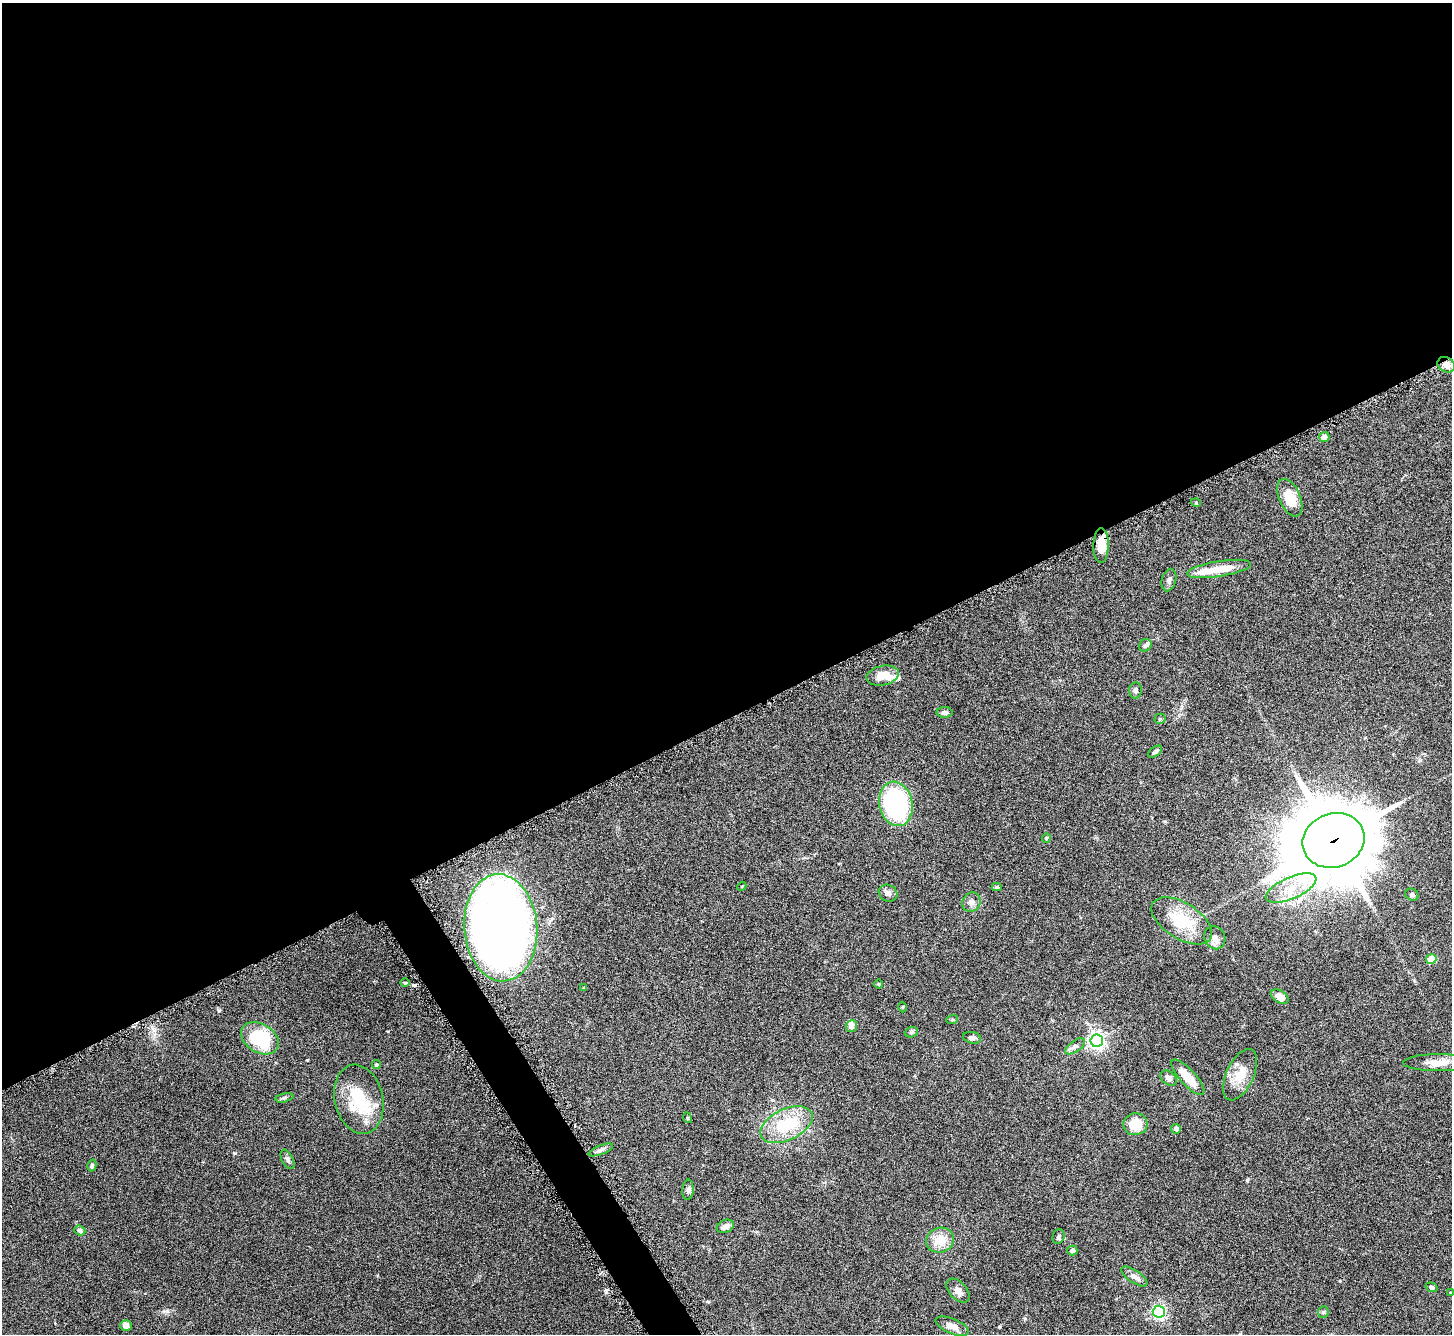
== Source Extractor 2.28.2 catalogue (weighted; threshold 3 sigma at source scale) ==
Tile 2 of 4 x 4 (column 2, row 1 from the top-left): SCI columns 1455-2904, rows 4166-5497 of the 5811 x 5803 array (HDU 1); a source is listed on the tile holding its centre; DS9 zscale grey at full resolution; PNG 1454 x 1336 px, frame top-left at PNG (2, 3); each listed source drawn as its Kron ellipse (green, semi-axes under 4 px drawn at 4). Shown black and unused: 55% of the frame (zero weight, under 4 of 8 exposures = <1% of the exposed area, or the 3 px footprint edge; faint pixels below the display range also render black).
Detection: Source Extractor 2.28.2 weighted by HDU 2 'WHT'; one run over the whole footprint, this tile lists its part. Background 0.0874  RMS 0.005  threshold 0.0206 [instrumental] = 3 sigma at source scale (4.09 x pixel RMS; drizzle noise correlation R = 1.36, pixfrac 0.8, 0.05/0.05 arcsec/px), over >= 5 px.
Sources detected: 74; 1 inside a brighter object's white glare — neither listed nor drawn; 7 inside a brighter listed object's ellipse — not listed separately; the other 66 listed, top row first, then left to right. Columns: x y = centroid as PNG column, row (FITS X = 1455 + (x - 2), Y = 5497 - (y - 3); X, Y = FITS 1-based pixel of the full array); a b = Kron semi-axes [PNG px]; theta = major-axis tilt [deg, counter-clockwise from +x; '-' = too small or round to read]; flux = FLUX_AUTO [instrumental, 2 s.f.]
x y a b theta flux
1446 365 9 7 -30 3.2
1324 437 5 5 - 1.7
1290 498 20 10 -66 9.9
1196 503 5 3 - 0.37
1101 545 17 7 90 7.6
1219 569 32 7 9 9.3
1169 580 11 7 75 1.6
1145 645 7 5 48 0.97
883 676 16 9 12 6.5
1135 690 8 6 86 1.2
945 712 8 5 -1 1.5
1160 719 5 5 - 0.59
1155 752 8 4 38 0.94
896 804 22 16 -77 55
1046 838 5 4 - 0.51
1333 840 31 27 20 4100
742 886 4 3 - 0.37
997 887 5 4 - 0.74
1291 888 27 10 24 9.6
888 893 9 8 - 1.8
1412 895 7 5 -31 1.3
971 902 10 8 56 2.2
1182 921 34 18 -32 19
501 928 53 36 -85 380
1215 938 12 10 -61 3.1
1431 959 5 5 - 11
405 983 4 3 - 0.44
879 984 5 3 - 0.4
584 987 4 3 - 0.54
1280 997 9 6 -30 4.2
902 1007 5 3 - 0.42
952 1020 6 4 18 0.5
851 1026 6 5 - 2
911 1032 7 5 21 0.76
260 1038 20 14 -31 27
972 1038 9 5 -12 1.6
1097 1041 6 6 - 160
1075 1046 12 5 35 1.5
1438 1063 35 8 0 6
376 1065 5 4 - 0.7
1240 1075 27 13 65 9.1
1188 1077 23 7 -48 8.6
1169 1078 9 6 -37 1.7
284 1098 9 4 13 0.86
359 1099 35 24 -77 22
688 1118 5 3 - 0.43
1135 1124 12 11 - 9.2
786 1125 28 15 25 22
1176 1129 5 5 - 1.7
601 1150 13 4 22 1.4
287 1159 10 5 -63 1.3
92 1165 6 4 75 0.73
688 1190 10 5 86 1.3
725 1226 9 6 23 2.3
80 1230 6 5 - 1.3
1059 1236 7 6 - 0.99
940 1240 14 12 18 7.6
1072 1251 5 5 - 0.99
1134 1277 15 6 -34 2.5
1432 1287 6 4 -20 1.1
958 1291 14 8 -46 2.3
1451 1293 3 3 - 0.52
1159 1312 6 6 - 100
1323 1312 6 5 - 0.68
126 1325 6 5 - 2.8
952 1326 18 7 -23 3.9
Overlapping masked pixels (flux is a lower limit): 4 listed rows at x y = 1446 365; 1101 545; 1333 840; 501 928
Isophote crosses this tile's border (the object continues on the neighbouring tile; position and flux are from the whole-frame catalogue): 2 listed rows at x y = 1438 1063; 1451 1293
Unlisted compact peaks at least as high as the median listed source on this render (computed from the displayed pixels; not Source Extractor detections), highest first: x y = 1247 1180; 235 1153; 605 1292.